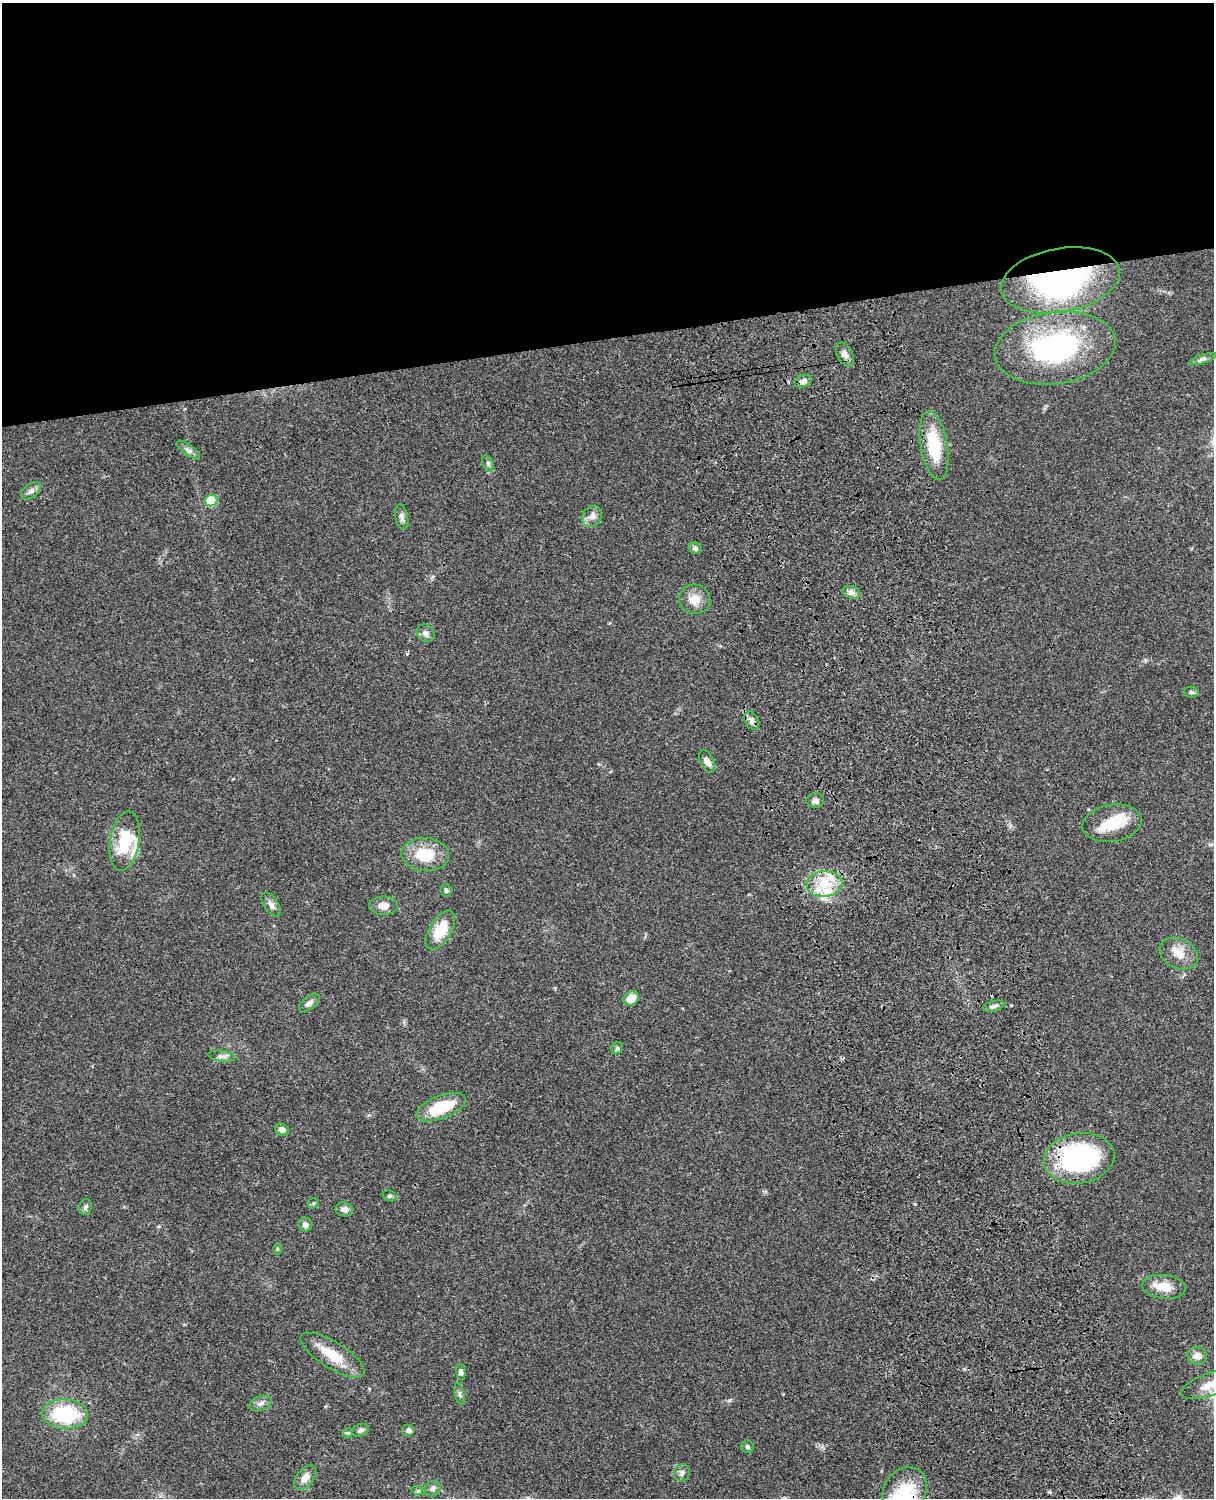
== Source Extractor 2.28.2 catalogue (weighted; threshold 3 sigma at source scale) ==
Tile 2 of 4 x 3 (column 2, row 1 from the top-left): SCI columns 1334-2545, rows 3268-4763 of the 5088 x 4927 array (HDU 1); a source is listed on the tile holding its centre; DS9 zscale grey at full resolution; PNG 1216 x 1500 px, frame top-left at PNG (2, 3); each listed source drawn as its Kron ellipse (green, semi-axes under 4 px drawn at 4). Shown black and unused: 23% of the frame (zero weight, under 3 of 4 exposures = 6% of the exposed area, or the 3 px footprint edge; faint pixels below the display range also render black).
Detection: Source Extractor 2.28.2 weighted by HDU 2 'WHT'; one run over the whole footprint, this tile lists its part. Background 0.0766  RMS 0.0058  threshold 0.0261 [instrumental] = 3 sigma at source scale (4.5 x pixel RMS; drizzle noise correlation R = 1.50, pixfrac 1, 0.05/0.05 arcsec/px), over >= 5 px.
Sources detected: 64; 1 cosmic-ray / hot-pixel residue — neither listed nor drawn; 3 inside a brighter listed object's ellipse — not listed separately; the other 60 listed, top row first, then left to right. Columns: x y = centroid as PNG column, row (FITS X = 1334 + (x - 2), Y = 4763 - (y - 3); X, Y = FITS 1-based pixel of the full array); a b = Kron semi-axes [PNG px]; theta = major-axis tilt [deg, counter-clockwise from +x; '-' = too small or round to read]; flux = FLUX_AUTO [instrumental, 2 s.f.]
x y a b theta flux
1060 280 60 32 10 130
1055 348 61 36 8 90
845 354 13 7 -62 3.1
1203 359 14 4 18 1.8
803 381 9 6 19 2.4
934 445 35 13 -80 27
188 450 14 5 -37 2.2
488 463 8 5 -64 1.3
31 491 11 6 37 2.3
211 500 6 5 - 18
592 516 11 9 54 3.6
402 517 13 6 -78 2.2
695 548 7 5 -24 1.2
851 592 9 6 -17 2.4
695 599 16 14 -22 7.2
426 633 9 8 - 2.6
1191 692 7 5 -13 1.1
752 721 10 6 -62 2.7
707 761 12 6 -64 3
815 800 9 7 -1 1.8
1112 823 30 18 10 18
125 841 30 14 81 23
425 854 24 16 -4 19
824 884 18 13 6 14
446 890 6 5 - 1.1
271 904 13 7 -57 2.7
383 906 14 9 -1 4.8
440 930 22 11 59 16
1179 954 20 14 -27 8.3
631 998 8 6 38 7.2
309 1003 12 6 40 2.6
994 1006 11 5 13 2
617 1048 6 5 - 1.1
222 1056 13 5 -8 2.1
441 1107 26 11 21 23
282 1130 7 5 -23 3.1
1079 1158 36 25 9 82
390 1196 7 5 -14 1.1
313 1203 6 5 - 0.75
85 1207 8 6 76 1.6
344 1209 9 7 -15 3.7
305 1225 7 7 - 2.1
277 1249 5 3 - 0.59
1164 1287 22 12 -7 9.1
332 1355 37 13 -32 15
1197 1356 10 9 - 4.2
461 1372 8 5 -87 1.8
1211 1384 31 11 19 11
460 1394 11 4 -77 1.5
260 1403 12 7 21 2.5
65 1414 23 15 -3 38
360 1430 8 6 21 1.7
409 1430 7 6 - 1.9
347 1433 5 4 - 0.72
747 1447 6 6 - 1.1
682 1473 8 8 - 1.9
305 1478 14 8 54 4.7
433 1489 8 7 - 2.1
418 1491 6 4 -17 0.89
904 1491 26 20 57 21
Overlapping masked pixels (flux is a lower limit): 4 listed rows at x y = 1060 280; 752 721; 1079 1158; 904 1491
Isophote crosses this tile's border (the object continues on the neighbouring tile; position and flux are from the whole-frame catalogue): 1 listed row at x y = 1211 1384